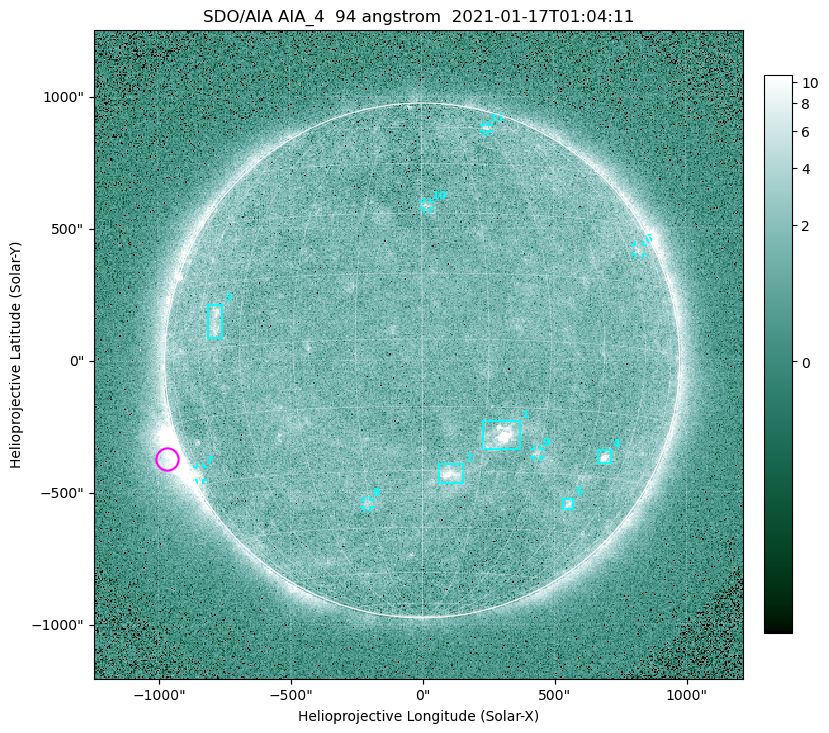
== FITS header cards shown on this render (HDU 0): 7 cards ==
TELESCOP= 'SDO/AIA '
INSTRUME= 'AIA_4   '
WAVELNTH=                   94
WAVEUNIT= 'angstrom'
DATE-OBS= '2021-01-17T01:04:11.12'
CTYPE1  = 'HPLN-TAN'
CTYPE2  = 'HPLT-TAN'

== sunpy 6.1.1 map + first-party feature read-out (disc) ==
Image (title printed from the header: SDO/AIA AIA_4  94 angstrom  2021-01-17T01:04:11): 512 x 512 px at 4.8 arcsec/px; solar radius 976 arcsec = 203 px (full disc in frame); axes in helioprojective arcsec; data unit not stated in the header (colour bar unlabelled)
Orientation: roll -0.138 deg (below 1 deg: not rotated)
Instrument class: DISC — disc imager (sunpy class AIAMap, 94 A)
Bright regions (active regions / flare kernels): reference = the median radial profile (limb darkening/brightening removed); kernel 5 px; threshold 5 sigma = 1.93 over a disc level ~1.61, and >= 1.15x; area >= 9 px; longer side >= 5 px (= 24 arcsec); searched inside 0.97 R_sun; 11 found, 11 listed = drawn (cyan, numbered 1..; 6 of them under ~33 arcsec drawn as corner ticks so the feature stays visible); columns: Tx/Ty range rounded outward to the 10 arcsec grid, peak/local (2 s.f.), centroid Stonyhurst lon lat
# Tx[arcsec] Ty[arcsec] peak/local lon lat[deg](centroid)
1 230..370 -340..-230 12 +19 -22
2 60..160 -470..-390 6.7 +7 -31
3 -810..-750 90..220 4.5 -54 +6
4 660..720 -390..-340 7.7 +51 -25
5 530..570 -570..-520 3.9 +45 -37
6 810..840 400..440 2.7 +66 +23
7 -860..-830 -450..-400 3.2 -75 -27
8 -220..-190 -560..-530 2.6 -16 -38
9 420..450 -370..-330 2.5 +29 -25
10 0..30 570..600 2.8 +1 +32
11 240..260 870..890 2.5 +30 +60
Off-limb structures (1.02-1.3 R_sun): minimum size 50 px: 3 found; the strongest spans PA ~95..130 deg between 1.02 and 1.21 R_sun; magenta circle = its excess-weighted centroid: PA ~110 deg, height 1.06 R_sun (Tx ~-970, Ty ~-370 arcsec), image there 5.2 x the reference